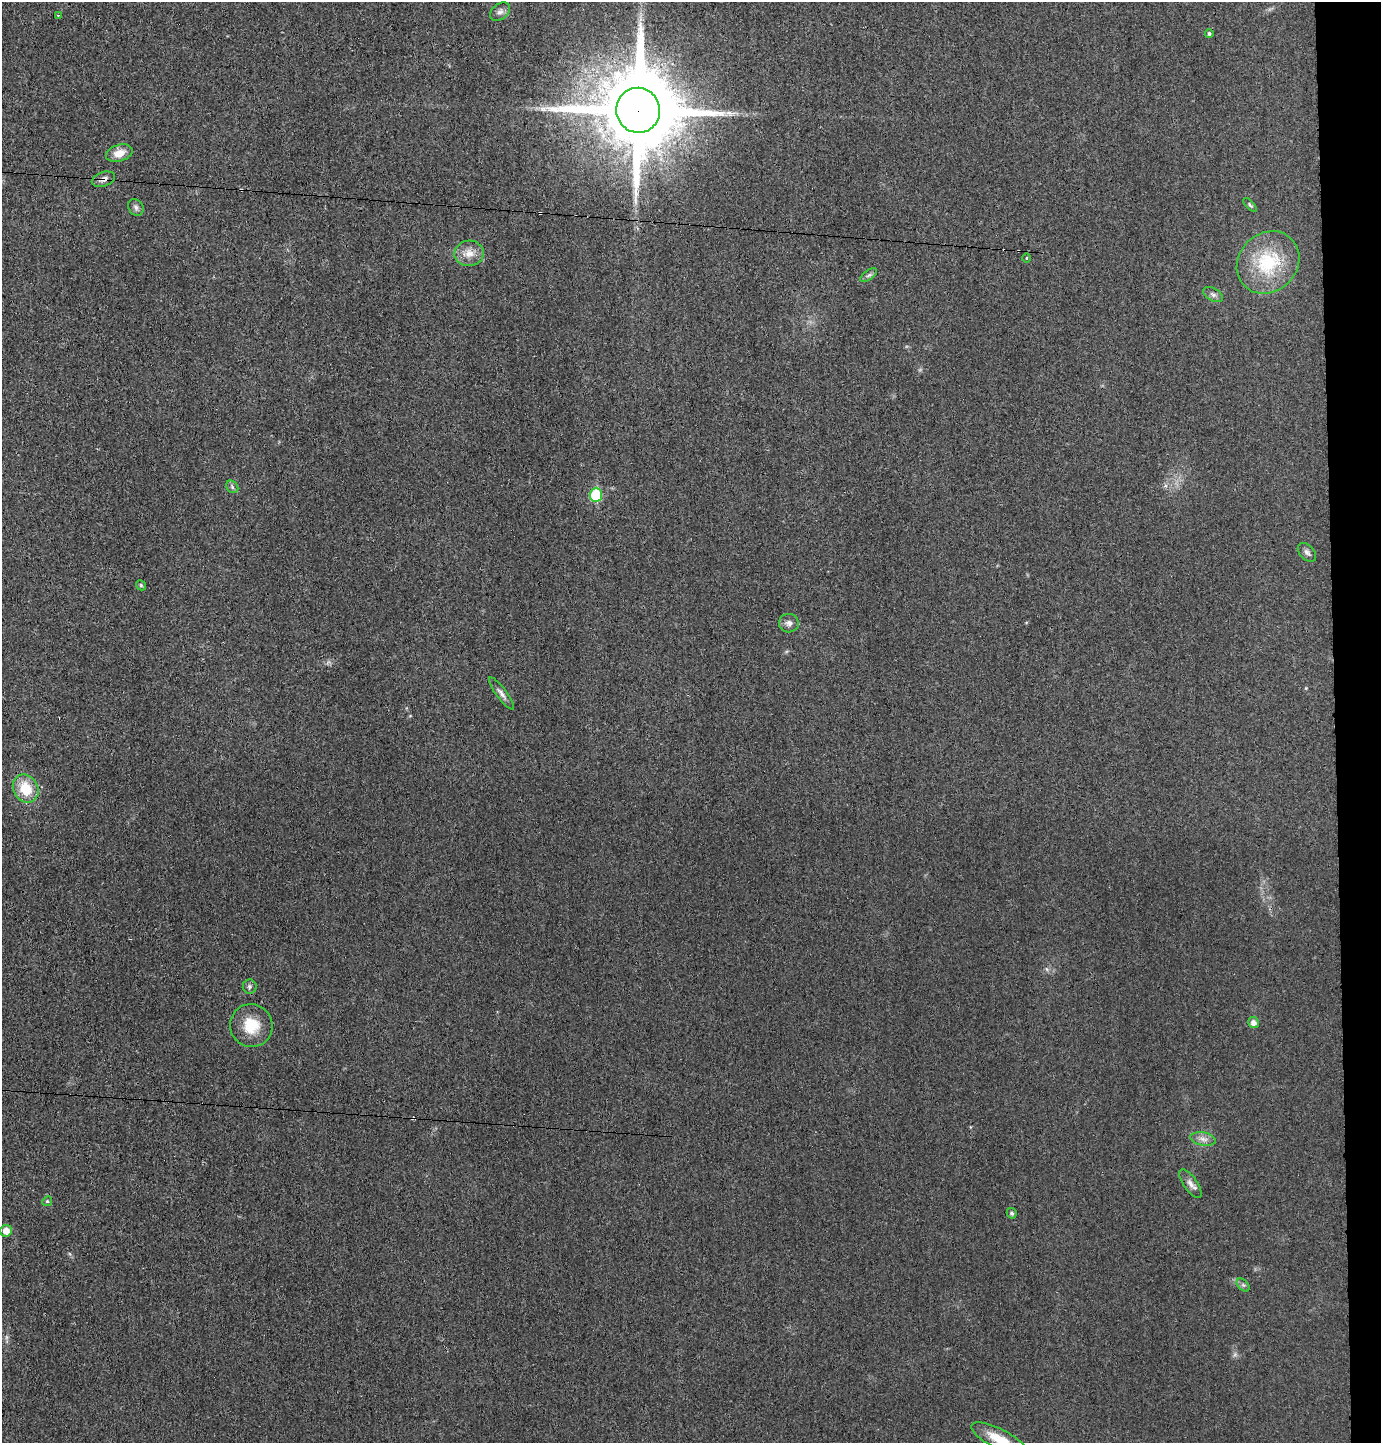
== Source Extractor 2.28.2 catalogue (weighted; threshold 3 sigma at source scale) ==
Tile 6 of 3 x 3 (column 3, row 2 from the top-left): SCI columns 2867-4245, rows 1442-2882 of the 4365 x 4332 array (HDU 1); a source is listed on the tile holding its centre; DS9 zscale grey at full resolution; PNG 1383 x 1445 px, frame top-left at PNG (2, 2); each listed source drawn as its Kron ellipse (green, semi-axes under 4 px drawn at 4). Shown black and unused: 3% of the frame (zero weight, under 3 of 4 exposures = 1% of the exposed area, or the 3 px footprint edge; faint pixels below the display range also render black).
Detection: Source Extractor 2.28.2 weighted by HDU 2 'WHT'; one run over the whole footprint, this tile lists its part. Background 0.0211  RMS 0.0046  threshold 0.0207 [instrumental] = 3 sigma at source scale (4.5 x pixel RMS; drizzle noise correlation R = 1.50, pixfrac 1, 0.05/0.05 arcsec/px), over >= 5 px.
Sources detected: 37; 1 too faint to see at this stretch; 5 cosmic-ray / hot-pixel residue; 1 long thin detection or spike segment (spike, bleed or trail) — neither listed nor drawn; the other 30 listed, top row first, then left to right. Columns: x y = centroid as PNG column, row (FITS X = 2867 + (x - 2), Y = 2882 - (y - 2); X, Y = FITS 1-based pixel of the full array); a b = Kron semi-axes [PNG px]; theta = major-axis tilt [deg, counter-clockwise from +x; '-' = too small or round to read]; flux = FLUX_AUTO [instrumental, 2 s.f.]
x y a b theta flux
500 12 11 7 40 2
59 15 3 3 - 1.1
1209 34 4 4 - 0.9
638 110 22 22 - 7400
119 153 14 8 16 5
103 179 12 7 18 2.2
1250 205 9 4 -46 0.79
136 207 9 7 -56 1.5
469 253 14 12 3 5.3
1026 258 5 3 - 0.46
1268 262 33 29 44 29
869 275 10 4 35 1.1
1213 294 11 6 -27 1.6
232 487 7 5 -48 0.94
596 495 7 6 - 23
1307 552 11 7 -47 1.6
141 585 5 4 - 0.58
789 623 10 9 - 2.2
501 693 20 5 -53 2.3
26 788 15 12 -60 13
249 986 7 7 - 1.1
1253 1023 5 5 - 2.3
251 1025 21 21 - 13
1203 1139 13 6 -10 2.6
1190 1184 17 6 -55 2.6
47 1201 5 4 - 0.62
1012 1213 5 4 - 1
6 1231 6 6 - 4.8
1243 1285 8 5 -44 1
999 1439 31 10 -27 10
Overlapping masked pixels (flux is a lower limit): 2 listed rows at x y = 638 110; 103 179
Isophote crosses this tile's border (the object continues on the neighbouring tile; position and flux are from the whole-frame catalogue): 1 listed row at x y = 999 1439